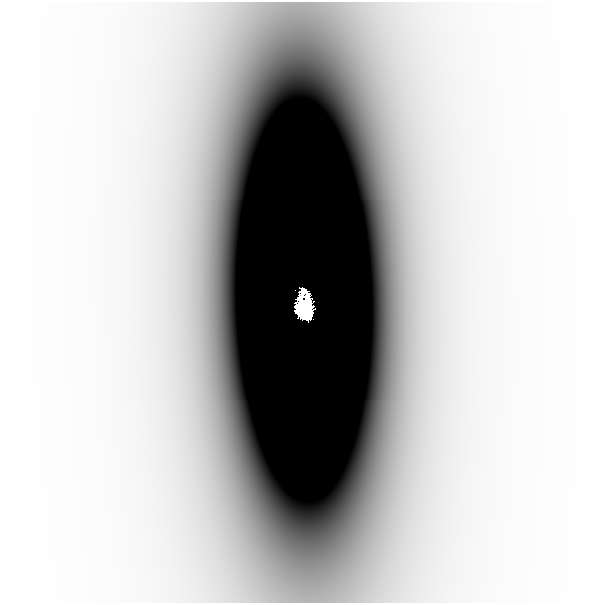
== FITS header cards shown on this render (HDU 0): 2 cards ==
NAXIS1  =                  601
NAXIS2  =                  601

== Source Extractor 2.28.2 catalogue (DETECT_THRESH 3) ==
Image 601 x 601 px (HDU 0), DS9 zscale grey, 1 PNG px = 1 image px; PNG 605 x 605 px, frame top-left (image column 1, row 601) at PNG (0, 2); no overlay
Background -1.93e-06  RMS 8.9e-07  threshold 2.67e-06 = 3 sigma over >= 5 px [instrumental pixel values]
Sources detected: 3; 1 with non-positive FLUX_AUTO (blend fragments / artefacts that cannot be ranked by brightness) is not listed; the other 2 listed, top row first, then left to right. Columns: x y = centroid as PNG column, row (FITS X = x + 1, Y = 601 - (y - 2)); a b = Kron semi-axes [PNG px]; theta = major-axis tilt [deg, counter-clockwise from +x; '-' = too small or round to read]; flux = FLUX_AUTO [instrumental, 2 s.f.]
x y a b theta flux
198 187 53 28 -89 0.0098
302 307 17 9 -84 22
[1 non-positive-flux detection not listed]